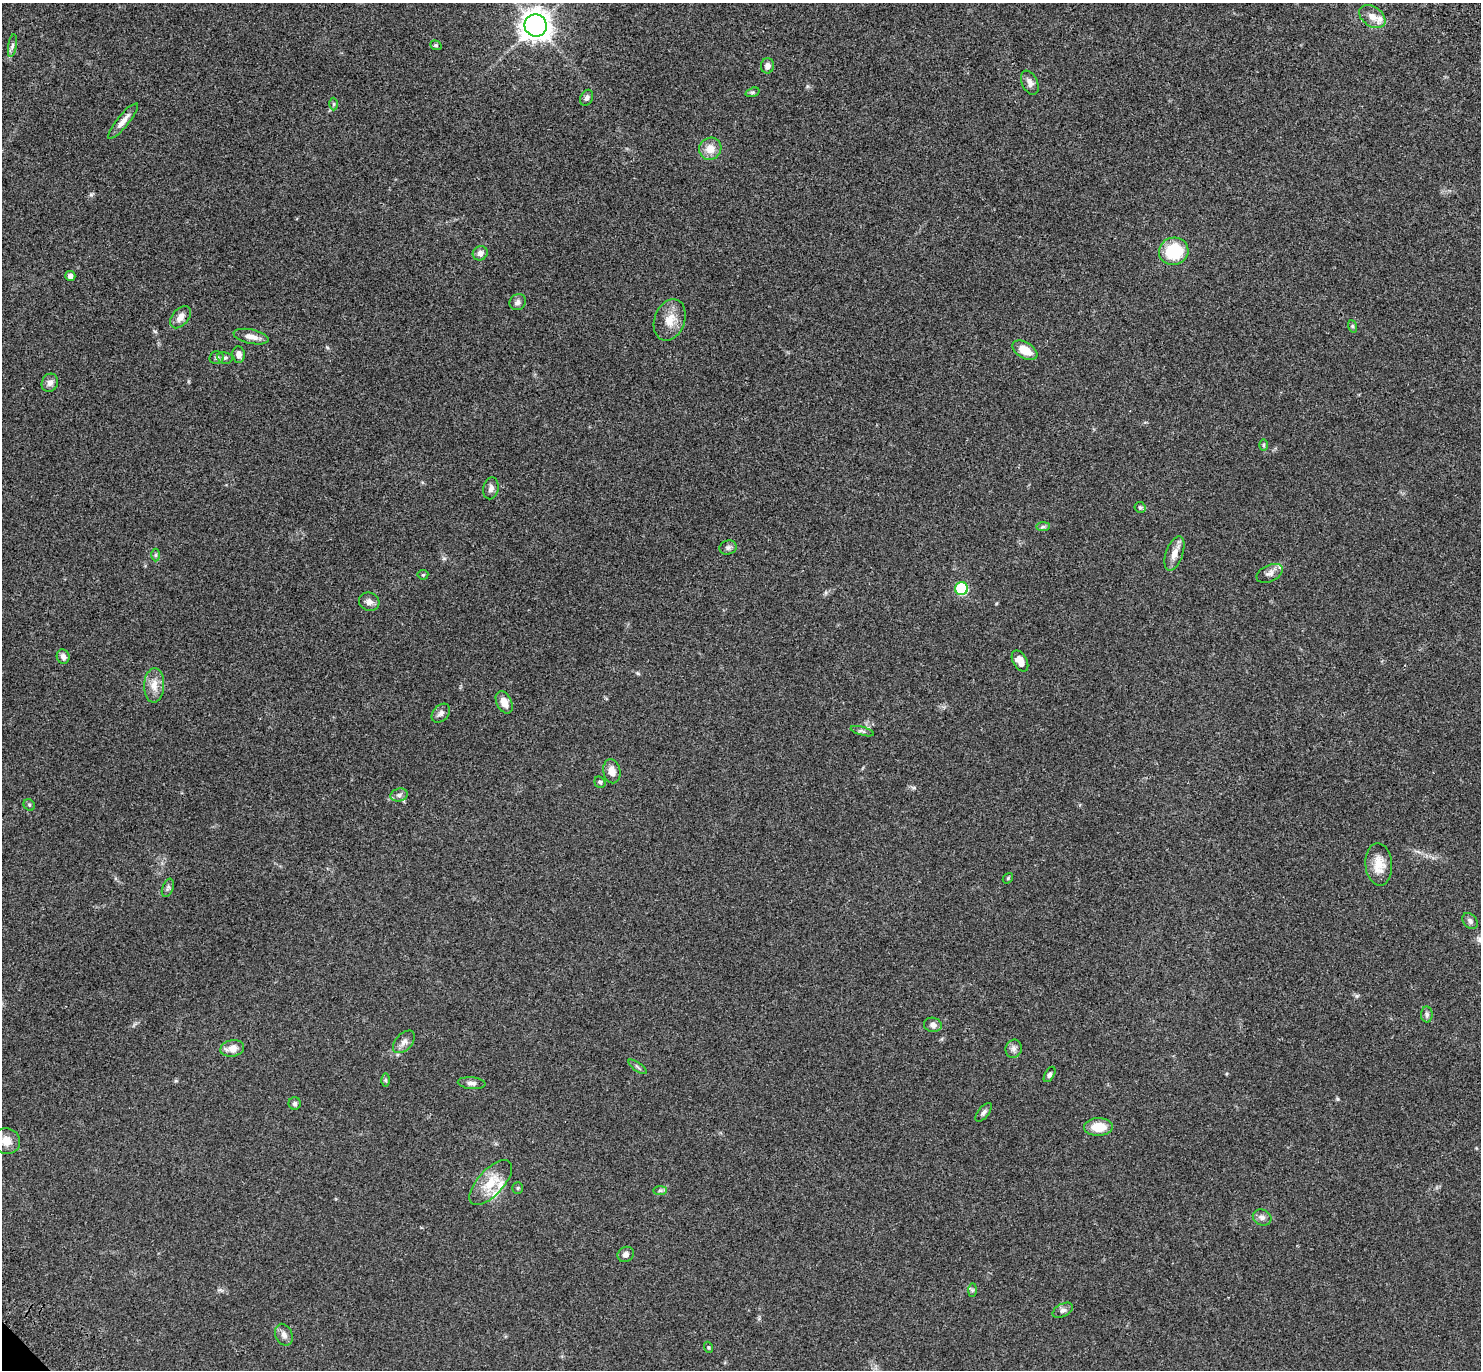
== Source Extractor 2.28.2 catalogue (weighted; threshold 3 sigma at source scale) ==
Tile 10 of 4 x 4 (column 2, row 3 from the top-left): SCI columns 1578-3056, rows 1614-2981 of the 6115 x 6104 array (HDU 1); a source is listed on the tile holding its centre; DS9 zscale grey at full resolution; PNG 1483 x 1372 px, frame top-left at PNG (2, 3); each listed source drawn as its Kron ellipse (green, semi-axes under 4 px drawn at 4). Shown black and unused: <1% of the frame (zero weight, under 3 of 4 exposures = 6% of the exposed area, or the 3 px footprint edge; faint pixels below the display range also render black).
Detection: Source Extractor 2.28.2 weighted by HDU 2 'WHT'; one run over the whole footprint, this tile lists its part. Background 0.051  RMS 0.0054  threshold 0.0242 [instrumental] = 3 sigma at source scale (4.5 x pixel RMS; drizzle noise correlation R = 1.50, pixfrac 1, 0.05/0.05 arcsec/px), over >= 5 px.
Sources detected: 74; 3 inside a brighter listed object's ellipse — not listed separately; the other 71 listed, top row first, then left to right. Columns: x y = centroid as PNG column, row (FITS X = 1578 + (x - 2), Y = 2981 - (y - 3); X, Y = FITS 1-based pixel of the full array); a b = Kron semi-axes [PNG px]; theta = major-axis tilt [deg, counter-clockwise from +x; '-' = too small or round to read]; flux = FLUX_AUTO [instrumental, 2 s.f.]
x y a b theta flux
1372 17 14 9 -35 4.6
536 25 11 11 - 570
436 45 6 4 -20 0.73
12 46 11 4 81 1.3
767 66 8 6 81 2.1
1030 83 13 8 -65 2.9
752 92 7 4 19 0.84
587 98 8 6 64 1.6
334 104 6 4 89 0.74
123 121 22 6 50 4
710 149 11 11 - 6
1174 251 15 13 21 22
480 253 7 7 - 2.5
70 276 5 5 - 1.9
518 302 8 7 - 1.7
180 317 13 8 49 3.7
670 320 21 15 70 8.2
1352 326 6 4 -71 0.72
251 337 18 7 -12 4.1
1025 350 14 8 -31 7.6
239 355 8 6 -84 2.9
217 358 7 6 - 1.1
225 358 8 6 -11 1.2
50 383 9 8 - 2.4
1264 445 6 4 90 0.66
491 488 11 7 78 2.2
1140 507 6 5 - 0.85
1043 527 7 4 1 0.88
728 547 8 7 - 1.6
1174 554 18 8 71 4.8
156 555 6 4 89 0.81
1270 573 14 8 25 2.8
423 575 5 5 - 0.63
962 589 6 6 - 28
369 602 10 9 - 2.4
63 657 7 6 - 2.1
1020 661 11 7 -60 4.3
154 685 17 10 87 5.4
504 702 12 7 -65 4.9
441 713 11 7 47 2
862 731 12 4 -15 1.2
612 771 12 8 -79 4.4
600 782 6 5 - 1
399 795 9 6 16 1.7
29 805 6 5 - 0.8
1379 864 21 13 -86 8
1008 878 6 4 49 0.66
168 888 9 5 69 1.2
1470 921 9 6 -48 1.6
1427 1014 8 6 -88 1.4
933 1025 9 7 -12 2.2
404 1042 13 8 47 2.7
232 1048 12 8 11 4.9
1014 1049 9 8 - 2.1
637 1067 11 2 -36 0.87
1050 1074 8 4 61 1.3
385 1080 6 4 -90 0.81
472 1083 14 6 -5 2.2
295 1103 6 6 - 1.1
984 1112 11 5 51 1.5
1098 1127 14 9 2 9.8
6 1141 14 12 -21 5.6
491 1183 28 13 47 12
518 1188 6 5 - 0.7
660 1191 7 4 1 0.96
1262 1217 9 7 -26 2
626 1254 8 7 - 1.8
972 1290 7 4 90 0.93
1063 1310 11 6 28 1.8
284 1335 11 8 -66 2.4
708 1347 5 3 - 0.58
Isophote crosses this tile's border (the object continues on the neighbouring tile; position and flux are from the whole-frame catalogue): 1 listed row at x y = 6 1141